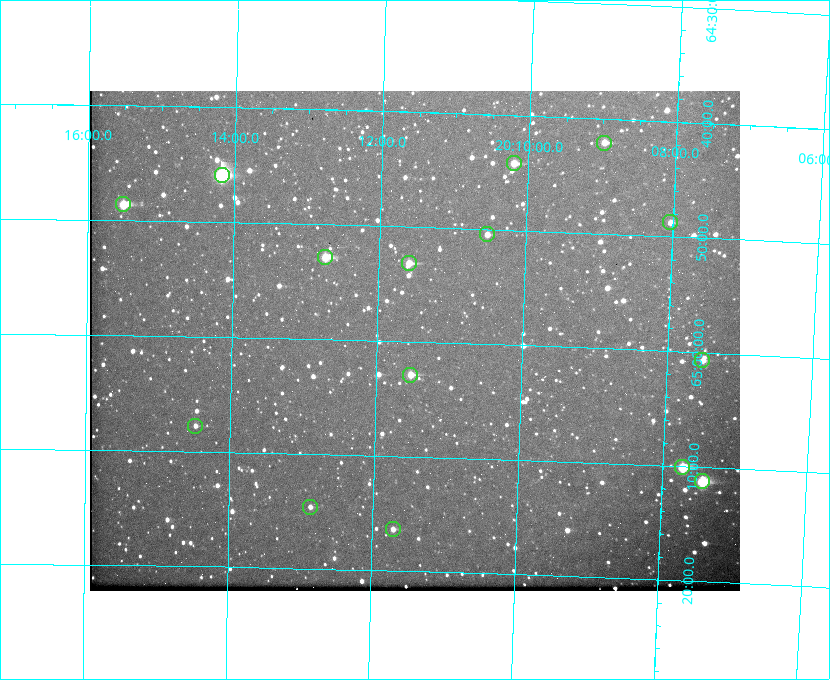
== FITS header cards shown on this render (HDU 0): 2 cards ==
NAXIS1  =                  650
NAXIS2  =                  500

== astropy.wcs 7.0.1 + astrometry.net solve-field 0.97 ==
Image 650 x 500 px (HDU 0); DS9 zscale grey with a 90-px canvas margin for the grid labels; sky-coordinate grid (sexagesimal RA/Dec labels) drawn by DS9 from the SOLVED WCS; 15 Tycho-2 reference stars matched to detected sources circled (green)
Header WCS: none
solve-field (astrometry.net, Tycho-2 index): SOLVED blind (the file carries no WCS)
Solved WCS: RA---TAN-SIP/DEC--TAN-SIP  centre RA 20:11:29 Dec +65:00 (302.87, +65.00 deg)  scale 5.23 arcsec/px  FOV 56.7' x 43.6'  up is +178 deg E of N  parity flipped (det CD > 0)
(file carries no celestial WCS; the grid is the blind solution)
Tycho-2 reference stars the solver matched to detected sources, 15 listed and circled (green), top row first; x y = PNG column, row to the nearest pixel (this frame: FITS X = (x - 90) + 1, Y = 500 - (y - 91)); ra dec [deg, ICRS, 3 dp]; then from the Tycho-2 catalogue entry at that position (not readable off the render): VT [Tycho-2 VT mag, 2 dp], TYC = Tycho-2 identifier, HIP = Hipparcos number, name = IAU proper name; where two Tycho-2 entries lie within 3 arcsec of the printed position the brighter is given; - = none
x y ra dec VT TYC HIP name
604 143 302.245 +64.701 10.15 4240-635-1 - -
514 163 302.549 +64.736 9.65 4240-950-1 - -
222 175 303.544 +64.765 7.36 4240-620-1 99731 -
123 204 303.878 +64.810 8.93 4240-794-1 - -
670 222 302.008 +64.813 10.38 4240-809-1 - -
487 234 302.633 +64.841 10.69 4240-985-1 - -
325 257 303.184 +64.880 9.02 4240-488-1 - -
409 263 302.897 +64.886 9.40 4240-717-1 - -
702 360 301.878 +65.011 10.80 4240-59-1 - -
410 375 302.882 +65.048 10.25 4240-98-1 - -
195 426 303.620 +65.129 11.18 4240-34-1 - -
682 467 301.932 +65.168 8.01 4240-866-1 99147 -
702 481 301.862 +65.188 7.70 4240-604-1 99125 -
310 507 303.217 +65.244 11.17 4240-236-1 - -
393 529 302.928 +65.273 10.74 4240-760-1 - -